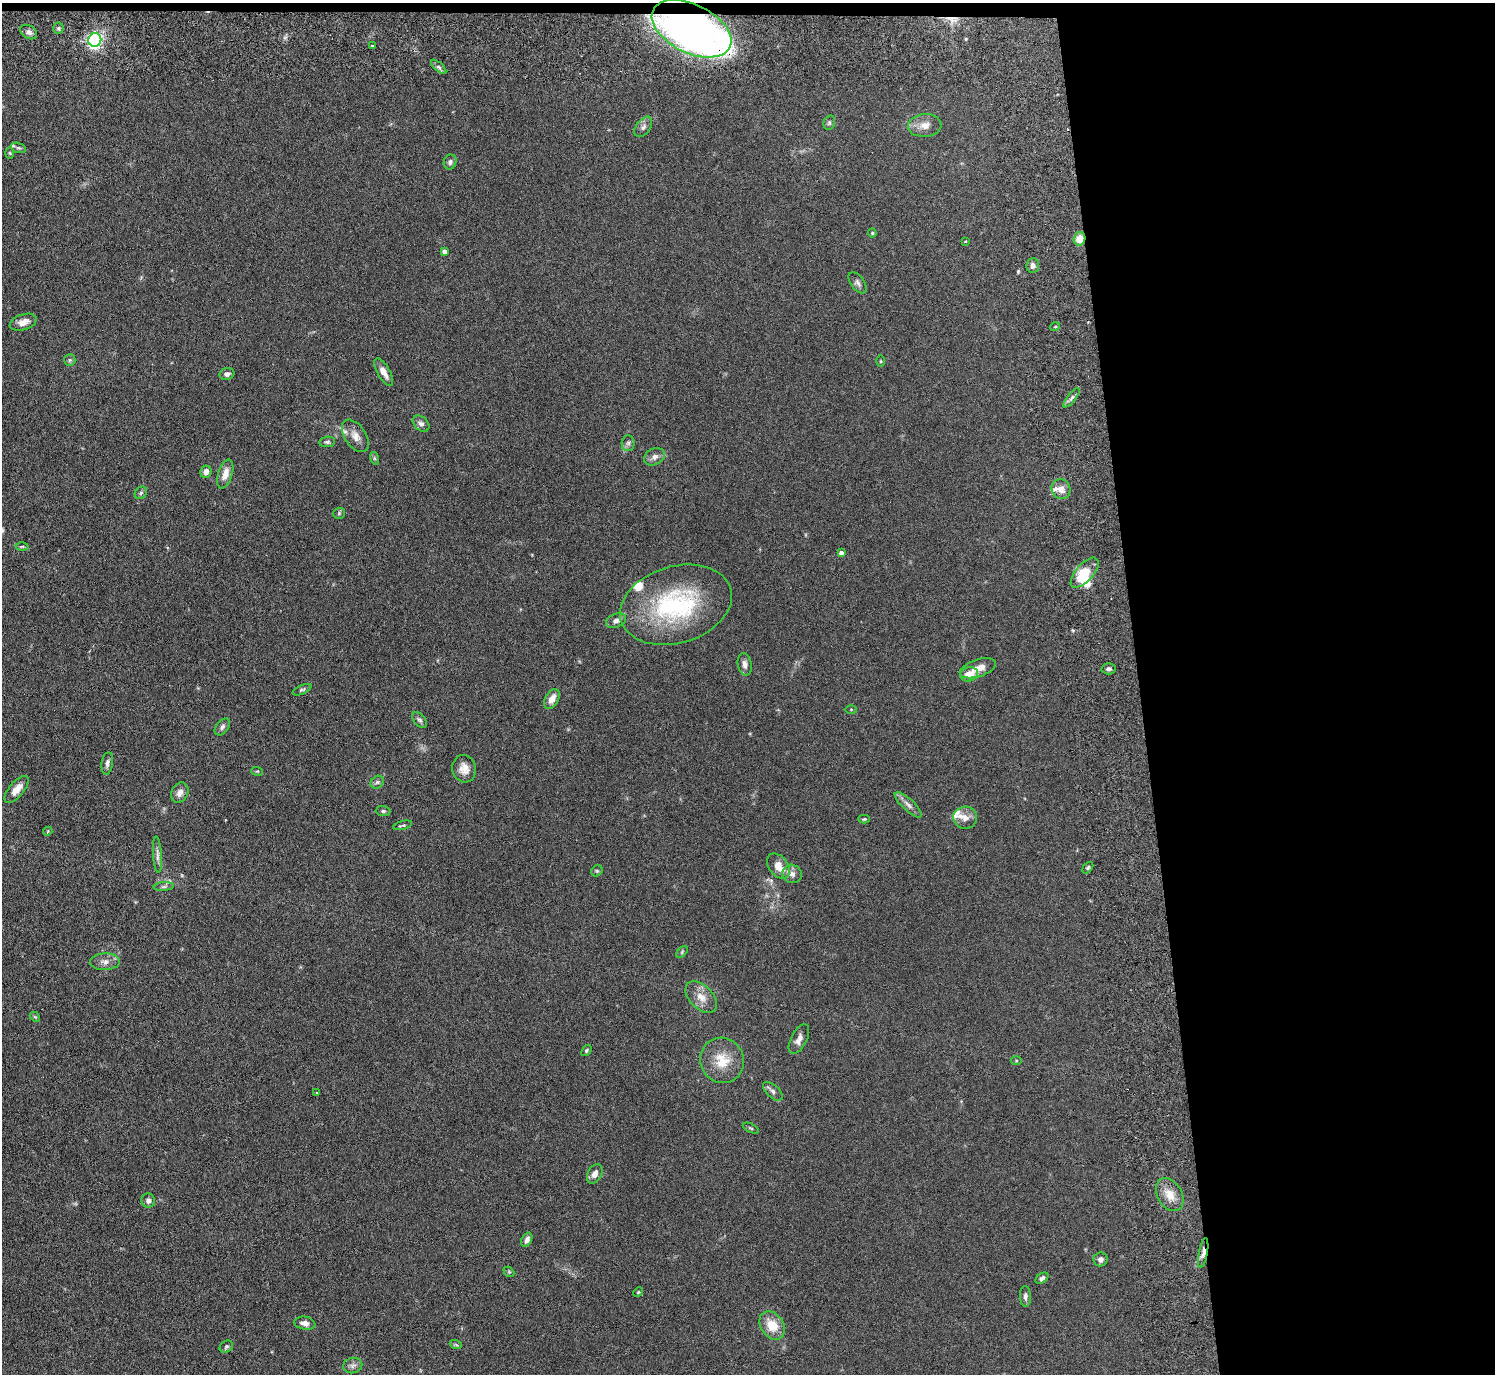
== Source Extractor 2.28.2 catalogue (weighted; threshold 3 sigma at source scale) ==
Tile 3 of 3 x 3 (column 3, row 1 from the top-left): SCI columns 3067-4559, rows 2936-4307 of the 4639 x 4599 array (HDU 1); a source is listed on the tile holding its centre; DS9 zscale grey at full resolution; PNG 1497 x 1376 px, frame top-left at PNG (2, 3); each listed source drawn as its Kron ellipse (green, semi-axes under 4 px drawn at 4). Shown black and unused: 24% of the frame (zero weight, under 3 of 6 exposures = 7% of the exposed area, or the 3 px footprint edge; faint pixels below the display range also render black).
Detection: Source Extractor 2.28.2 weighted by HDU 2 'WHT'; one run over the whole footprint, this tile lists its part. Background 0.109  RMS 0.0045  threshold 0.0186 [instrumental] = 3 sigma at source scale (4.09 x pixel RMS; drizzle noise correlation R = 1.36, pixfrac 0.8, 0.05/0.05 arcsec/px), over >= 5 px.
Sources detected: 102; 1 inside a brighter object's white glare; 2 cosmic-ray / hot-pixel residue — neither listed nor drawn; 5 inside a brighter listed object's ellipse — not listed separately; the other 94 listed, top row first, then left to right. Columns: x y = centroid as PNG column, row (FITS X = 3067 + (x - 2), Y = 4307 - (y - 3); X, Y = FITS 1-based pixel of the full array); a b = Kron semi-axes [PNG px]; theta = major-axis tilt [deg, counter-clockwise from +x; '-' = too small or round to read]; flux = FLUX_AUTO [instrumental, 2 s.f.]
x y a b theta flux
58 28 5 5 - 0.71
692 29 43 24 -26 350
29 32 9 6 -33 1.6
95 40 7 6 - 91
372 46 3 3 - 0.56
439 67 9 4 -42 1
829 123 7 5 75 0.8
925 125 17 11 5 4
643 127 11 7 53 1.7
18 148 8 4 -18 0.8
10 153 5 3 - 0.42
450 162 7 6 - 1.1
872 233 4 4 - 0.4
1079 239 7 5 73 5.2
965 242 3 2 - 0.36
444 251 4 4 - 1.9
1033 265 7 6 - 1.6
857 283 12 6 -54 1.4
23 322 14 8 17 2.9
1055 327 5 3 - 0.4
70 360 6 5 - 0.73
880 361 6 4 -89 0.45
384 372 15 6 -60 3.3
227 374 7 6 - 1.7
1072 398 12 4 52 1.2
421 424 9 6 -43 1.6
355 436 18 10 -55 3.6
327 442 8 5 9 0.86
628 443 8 6 86 1.2
654 457 11 8 28 2.1
374 458 6 4 -72 0.56
206 472 6 5 - 2.3
225 474 15 7 73 3.6
1061 489 10 9 - 2.9
141 493 7 5 46 0.77
339 513 6 5 - 0.63
22 546 6 4 1 0.58
841 553 4 4 - 1.6
1085 573 18 8 48 10
676 605 57 38 16 53
616 621 10 6 21 2.1
745 664 11 7 -80 1.9
978 668 19 8 18 4.4
1108 669 7 5 -2 1.1
969 674 9 7 17 4.8
302 690 10 4 23 0.78
552 699 11 6 62 3.3
851 709 5 3 - 0.37
420 720 9 5 -51 1
222 727 10 6 51 1.2
107 763 11 5 82 1.4
464 769 14 11 -77 3.7
257 771 6 4 -17 0.41
377 782 7 5 44 0.95
17 789 16 7 50 4
180 793 11 8 60 2.5
908 805 17 6 -42 2.2
383 811 7 5 -1 0.73
965 818 12 11 - 2.9
864 819 5 4 - 0.49
403 825 10 3 14 0.66
48 831 5 3 - 0.36
157 855 18 4 -86 1.7
778 866 14 9 -53 5.1
1088 868 6 4 50 0.64
597 871 6 5 - 0.57
792 874 10 9 - 2
164 886 10 4 5 0.93
682 952 7 4 47 0.57
105 962 15 8 2 2.7
701 997 19 11 -45 5.1
35 1017 6 4 -41 0.49
799 1039 16 8 62 2.6
586 1050 6 4 52 0.67
722 1060 23 21 -62 10
1016 1061 5 3 - 0.4
773 1091 12 6 -42 1.4
317 1093 3 3 - 0.37
751 1128 8 3 -26 0.56
595 1174 10 7 61 2.5
1170 1195 18 12 -60 5.5
148 1201 7 7 - 1.7
527 1240 7 5 62 1.5
1203 1253 15 4 79 2.1
1100 1259 7 7 - 1.5
509 1272 6 4 -43 0.48
1042 1278 7 4 35 1.3
638 1292 5 4 - 0.46
1025 1296 10 5 -88 1.3
305 1323 11 6 -10 2.5
772 1325 15 11 -55 7.8
456 1345 6 3 -19 0.49
226 1346 7 5 36 0.81
353 1365 9 7 14 1.6
Overlapping masked pixels (flux is a lower limit): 3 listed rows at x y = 692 29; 1079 239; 1203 1253